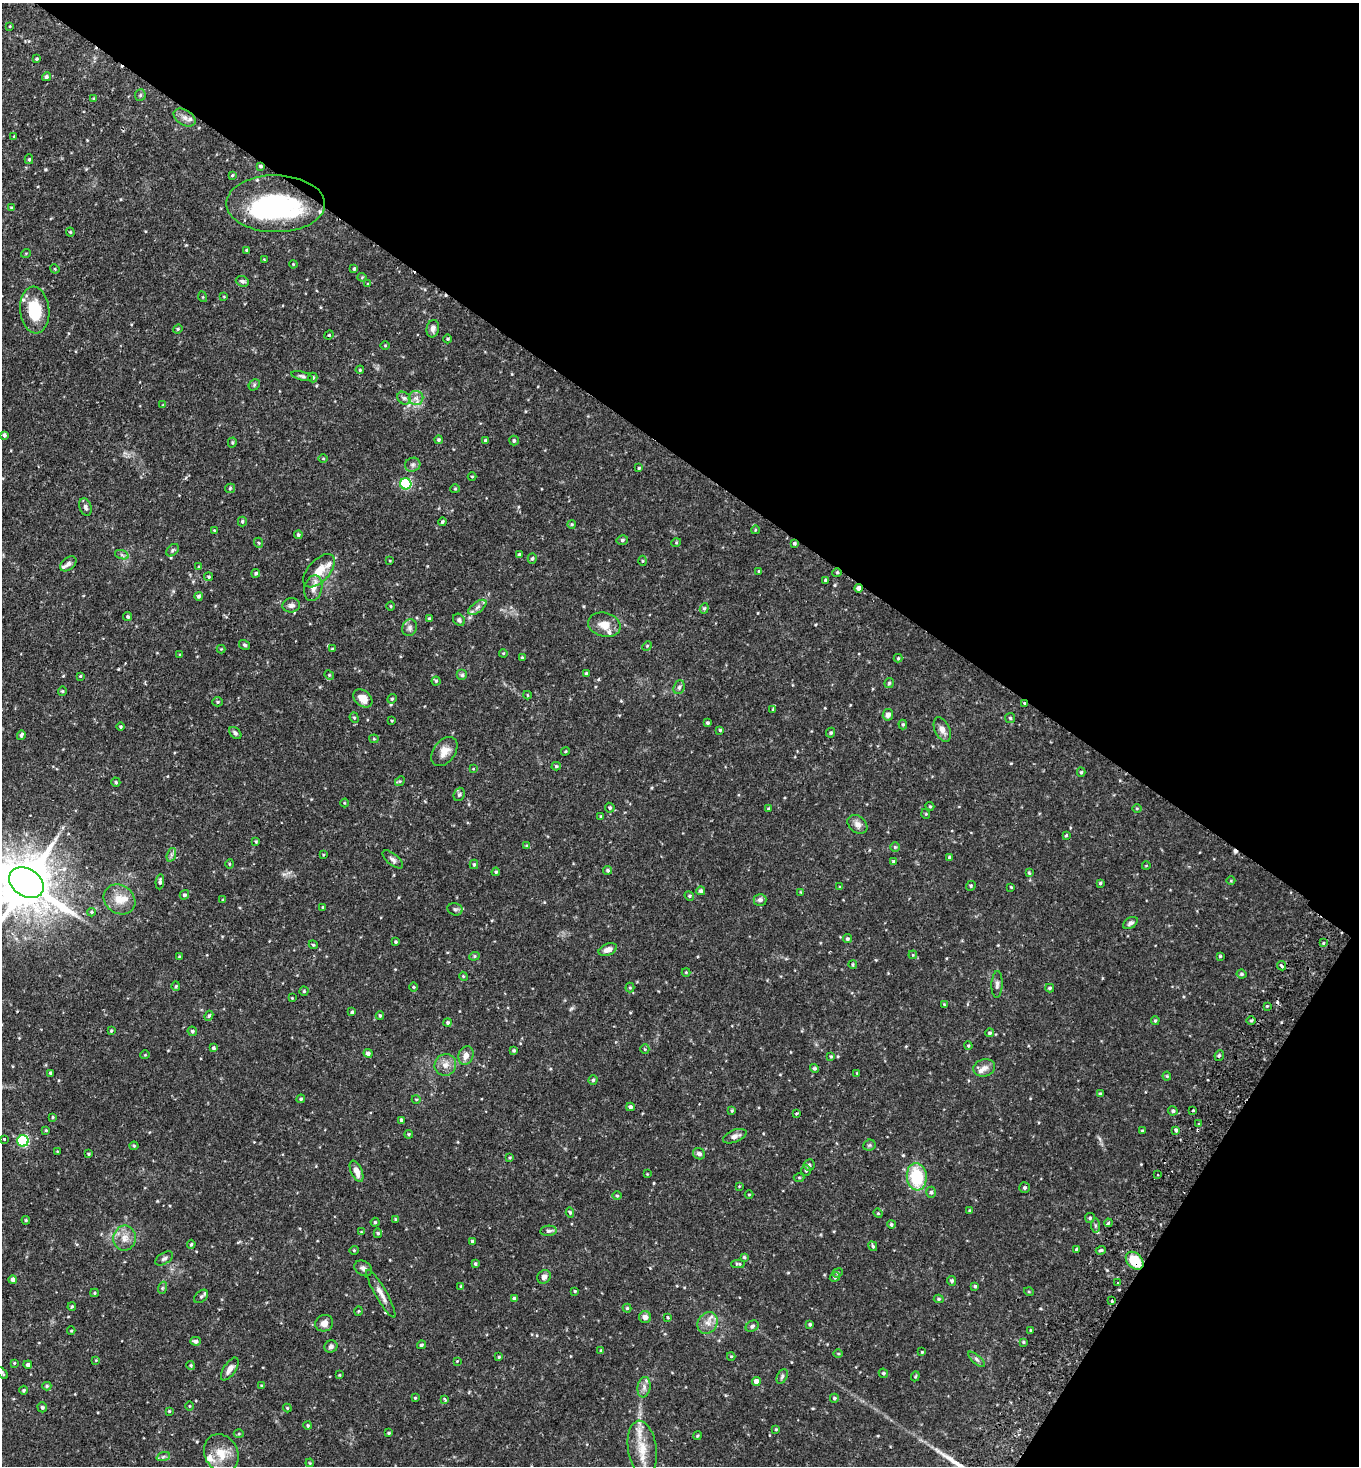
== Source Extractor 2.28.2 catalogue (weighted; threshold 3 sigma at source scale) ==
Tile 8 of 4 x 4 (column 4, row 2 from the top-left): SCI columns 4410-5766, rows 2938-4401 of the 5925 x 5903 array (HDU 1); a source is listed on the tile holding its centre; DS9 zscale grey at full resolution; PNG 1361 x 1468 px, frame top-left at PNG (2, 3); each listed source drawn as its Kron ellipse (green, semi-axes under 4 px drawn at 4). Shown black and unused: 36% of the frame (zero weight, under 2 of 3 exposures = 3% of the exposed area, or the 3 px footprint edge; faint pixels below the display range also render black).
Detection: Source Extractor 2.28.2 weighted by HDU 2 'WHT'; one run over the whole footprint, this tile lists its part. Background 0.0863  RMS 0.0053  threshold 0.0237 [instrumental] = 3 sigma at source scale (4.5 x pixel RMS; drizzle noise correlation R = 1.50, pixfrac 1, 0.05/0.05 arcsec/px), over >= 5 px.
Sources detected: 361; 1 inside a brighter object's white glare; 2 cosmic-ray / hot-pixel residue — neither listed nor drawn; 8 inside a brighter listed object's ellipse — not listed separately; the other 350 listed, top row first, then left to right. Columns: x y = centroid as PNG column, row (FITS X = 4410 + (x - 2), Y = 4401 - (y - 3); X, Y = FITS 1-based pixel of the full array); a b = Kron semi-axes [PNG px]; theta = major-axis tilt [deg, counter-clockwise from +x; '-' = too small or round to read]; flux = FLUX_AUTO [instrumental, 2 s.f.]
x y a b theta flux
10 26 4 2 - 0.37
37 59 4 3 - 0.64
46 77 4 4 - 1
140 95 5 5 - 0.83
94 99 4 4 - 0.53
185 117 12 7 -31 2.9
14 136 3 3 - 0.45
29 159 5 4 - 0.68
261 166 4 3 - 0.72
232 175 3 3 - 0.5
276 204 49 28 -1 76
12 208 4 3 - 0.87
70 232 4 4 - 0.57
247 250 4 3 - 0.9
26 253 5 3 - 0.42
264 259 3 2 - 0.44
293 264 4 3 - 0.43
55 269 5 3 - 0.61
354 269 4 3 - 0.66
362 277 4 4 - 0.57
242 281 6 5 - 1.3
368 284 3 3 - 0.76
224 296 4 3 - 0.44
203 297 5 3 - 0.44
35 310 23 14 -85 17
178 329 5 4 - 0.67
433 329 9 6 78 2.2
329 335 5 4 - 0.62
448 339 4 3 - 0.54
385 346 5 3 - 0.5
360 370 4 3 - 0.55
302 376 11 4 -15 1.1
313 378 5 4 - 0.96
254 385 6 4 49 0.8
404 398 7 6 - 1.4
416 398 7 7 - 2.4
163 405 4 3 - 0.4
4 435 4 4 - 1.1
438 440 4 4 - 0.79
486 441 4 3 - 1
514 441 5 4 - 0.96
232 442 5 4 - 0.71
323 459 4 3 - 0.45
413 465 8 7 - 1.5
639 468 4 4 - 0.58
472 476 4 3 - 0.46
406 484 5 5 - 55
230 488 5 4 - 0.66
455 489 4 4 - 0.54
85 507 9 6 -70 1.6
242 521 5 4 - 0.8
442 522 4 3 - 0.84
572 524 4 3 - 0.61
214 530 4 3 - 0.38
755 530 4 3 - 0.43
298 535 4 4 - 0.95
622 540 6 4 15 1
259 543 5 3 - 0.55
676 543 5 3 - 0.55
794 543 4 4 - 0.86
172 550 7 5 42 0.91
122 555 7 4 -19 1
519 555 4 4 - 1
532 558 5 4 - 0.94
390 561 4 2 - 0.36
642 561 5 3 - 0.54
68 564 9 6 39 1.8
199 567 4 3 - 0.52
319 571 20 10 47 7.9
759 571 3 3 - 0.48
256 573 4 4 - 0.84
837 573 4 4 - 0.64
209 577 4 4 - 0.65
825 580 3 3 - 0.93
313 588 13 9 76 3.8
859 588 4 4 - 2.2
198 596 4 4 - 1.1
291 605 9 7 7 2.1
391 606 4 3 - 0.43
477 607 10 5 36 2
704 608 5 4 - 0.76
128 617 4 4 - 0.79
429 619 4 3 - 0.83
459 620 6 5 - 1.3
604 625 16 12 -15 6
410 628 9 7 67 1.8
245 645 6 4 -31 0.91
647 646 5 4 - 0.55
221 649 4 4 - 0.45
332 649 4 3 - 0.51
503 653 4 3 - 0.44
180 654 3 2 - 0.44
522 658 3 3 - 0.96
898 658 4 4 - 0.55
586 674 4 4 - 0.82
329 675 5 4 - 0.65
462 675 5 5 - 0.93
80 676 4 3 - 0.54
436 681 4 4 - 0.71
889 683 5 5 - 0.74
679 687 7 5 68 1.1
62 691 4 4 - 0.62
527 695 4 3 - 0.4
363 698 11 7 -40 5
392 699 5 4 - 0.7
218 702 5 4 - 0.76
1025 704 4 3 - 2.2
773 709 4 3 - 0.53
888 715 5 5 - 2.2
354 718 5 4 - 0.71
1010 718 5 5 - 0.74
392 721 3 3 - 0.48
707 723 3 3 - 0.79
903 724 5 4 - 0.75
120 727 4 4 - 0.65
720 730 3 3 - 0.53
942 730 13 7 -66 3.4
235 733 7 5 -45 1.2
831 733 5 4 - 0.81
21 735 5 4 - 1.1
374 739 4 4 - 0.54
444 751 16 11 54 5.1
565 751 4 3 - 0.56
556 766 4 4 - 0.71
473 769 4 3 - 0.36
1081 772 4 4 - 0.67
400 781 5 4 - 0.61
116 782 4 4 - 0.75
459 794 7 5 69 0.96
344 803 4 3 - 0.44
930 806 4 4 - 0.57
610 808 5 4 - 0.92
768 808 4 3 - 0.52
1137 809 5 3 - 0.49
926 814 5 3 - 0.47
601 816 4 3 - 0.59
857 824 11 8 -41 2.9
1066 835 3 2 - 0.75
256 842 4 3 - 0.54
527 846 4 4 - 0.94
895 847 5 5 - 0.74
171 855 7 4 72 1.2
323 855 4 2 - 0.42
949 857 4 3 - 0.7
393 859 12 5 -40 1.7
893 861 4 4 - 0.79
229 864 5 3 - 0.51
474 864 5 4 - 0.86
1146 866 4 2 - 0.36
608 870 4 4 - 0.93
496 872 4 4 - 0.83
1029 873 4 3 - 0.63
1231 881 4 3 - 0.43
160 882 7 4 84 1.4
26 883 19 13 -33 3200
1100 883 3 3 - 0.67
971 886 5 4 - 0.7
840 887 4 3 - 0.46
1011 887 3 2 - 0.43
701 891 4 4 - 1.3
801 892 4 3 - 0.41
184 895 5 4 - 0.97
689 896 5 4 - 0.75
120 899 17 14 -36 7.4
223 900 4 4 - 0.58
760 900 6 6 - 1.8
323 907 3 3 - 0.73
455 909 7 6 - 1.2
91 912 4 4 - 0.61
1130 923 8 5 32 1.4
847 939 4 4 - 0.82
396 942 3 3 - 0.61
1323 943 4 2 - 0.45
313 945 4 4 - 0.56
608 950 9 5 20 2.8
913 955 4 3 - 0.44
474 956 5 4 - 0.77
1220 956 3 3 - 0.51
179 957 3 3 - 0.55
853 965 4 3 - 0.63
1281 966 5 3 - 1.1
686 972 4 4 - 0.49
1241 974 5 4 - 0.88
463 976 4 3 - 0.51
997 984 13 5 87 1.7
176 986 4 4 - 0.66
413 987 5 3 - 0.47
630 988 5 4 - 0.61
1050 988 4 3 - 0.84
304 991 4 4 - 0.65
292 998 2 2 - 0.36
944 1005 4 3 - 0.54
1267 1006 3 3 - 0.45
352 1012 4 3 - 0.79
209 1016 5 4 - 0.78
380 1016 4 3 - 0.67
1155 1020 4 3 - 0.7
1251 1021 5 3 - 0.68
448 1023 4 4 - 0.81
111 1031 4 3 - 0.55
192 1031 5 4 - 0.97
990 1033 4 4 - 0.85
968 1046 4 3 - 0.57
213 1048 4 3 - 0.86
645 1049 5 4 - 0.59
514 1051 3 3 - 0.71
368 1053 4 4 - 1.6
145 1055 5 3 - 0.42
466 1055 9 7 70 3.5
1219 1055 5 4 - 0.94
831 1056 4 4 - 0.57
445 1065 11 10 - 4.1
814 1068 5 4 - 0.98
984 1068 11 8 14 3.2
51 1073 4 3 - 1.1
857 1073 3 3 - 0.43
1167 1076 4 4 - 0.58
593 1080 4 4 - 0.77
1100 1094 4 3 - 0.97
301 1099 4 4 - 0.87
416 1099 4 3 - 0.47
630 1107 4 4 - 1.2
732 1110 4 3 - 0.54
1193 1110 4 2 - 0.45
1173 1111 5 4 - 1
796 1113 4 3 - 0.49
53 1117 3 3 - 0.5
402 1120 4 3 - 1.3
1199 1124 4 4 - 0.52
46 1130 4 4 - 0.56
1176 1130 4 4 - 1.1
1142 1131 4 3 - 0.55
409 1134 4 3 - 0.64
735 1136 12 6 21 2.4
4 1139 3 3 - 0.73
23 1141 5 5 - 53
869 1145 6 5 - 0.88
134 1146 4 4 - 0.59
57 1151 4 2 - 0.34
88 1154 4 3 - 0.62
699 1154 6 5 - 1.7
509 1158 4 3 - 0.54
809 1165 5 5 - 1.2
806 1170 5 4 - 0.8
356 1171 11 5 -67 4.2
647 1174 3 3 - 0.35
1158 1174 2 2 - 0.63
917 1177 14 10 -84 25
799 1178 5 3 - 0.54
739 1186 4 3 - 0.41
1025 1188 5 5 - 1
931 1192 5 5 - 0.98
749 1195 4 3 - 0.45
617 1196 5 3 - 0.59
970 1211 4 4 - 0.69
570 1213 5 4 - 0.87
878 1213 4 4 - 0.56
1090 1218 5 5 - 0.85
26 1220 4 4 - 0.68
396 1220 3 3 - 0.76
375 1222 4 4 - 0.68
1108 1223 4 3 - 1.1
891 1224 4 4 - 0.87
1095 1225 7 4 -84 0.93
548 1231 8 5 6 1.2
361 1232 3 3 - 0.39
378 1233 5 4 - 0.77
125 1238 12 11 - 5
472 1241 3 3 - 0.75
191 1244 4 4 - 0.64
873 1246 5 3 - 0.87
1077 1249 4 4 - 0.97
354 1250 4 4 - 0.54
1101 1250 5 3 - 0.69
744 1257 4 4 - 0.7
164 1259 10 5 32 1.5
1135 1261 10 7 -46 15
475 1264 4 4 - 0.86
738 1264 6 3 -1 0.8
363 1268 9 7 -34 1.7
838 1273 5 4 - 0.76
544 1277 7 6 - 2.3
835 1277 5 4 - 0.92
13 1280 4 4 - 1.9
952 1281 5 4 - 1
1117 1282 3 3 - 0.79
461 1286 4 4 - 0.58
975 1286 4 4 - 0.79
162 1288 6 4 72 0.71
575 1291 3 3 - 0.48
1029 1292 5 3 - 0.46
95 1293 4 4 - 0.67
381 1294 27 6 -60 4
201 1296 8 5 43 1.2
514 1298 4 4 - 1.3
939 1299 5 4 - 0.79
1111 1300 3 3 - 1.2
72 1307 4 3 - 0.7
627 1308 4 4 - 0.7
358 1311 5 3 - 0.46
645 1317 6 6 - 2.5
668 1317 3 3 - 0.51
324 1323 9 8 - 3.2
708 1323 11 9 59 4.1
810 1324 3 3 - 0.81
752 1326 7 5 32 1.1
1031 1330 4 3 - 0.52
71 1331 4 3 - 0.5
196 1341 5 4 - 1.5
1023 1342 4 3 - 0.65
421 1345 4 4 - 0.87
331 1346 6 6 - 1.4
601 1351 4 3 - 0.88
922 1352 4 3 - 0.47
838 1354 5 3 - 0.47
731 1356 4 4 - 0.48
499 1357 4 3 - 0.63
976 1359 10 4 -41 1.3
96 1360 4 4 - 0.41
457 1361 3 3 - 0.36
14 1363 3 3 - 0.43
28 1365 4 4 - 1.4
191 1365 4 4 - 0.68
230 1369 13 6 57 3.5
2 1373 7 4 -44 0.93
883 1373 5 4 - 0.83
339 1375 3 3 - 0.4
782 1376 8 5 64 1.2
915 1376 5 4 - 0.58
756 1381 4 4 - 3.9
47 1386 4 4 - 0.75
262 1386 4 3 - 0.73
644 1387 10 6 80 2.3
24 1390 4 4 - 0.78
415 1398 3 3 - 0.48
834 1398 4 4 - 0.82
445 1399 4 3 - 0.65
189 1406 4 3 - 0.41
42 1407 5 4 - 0.83
287 1408 4 3 - 0.59
169 1411 3 3 - 0.48
308 1425 4 4 - 0.63
776 1429 4 3 - 0.52
389 1433 4 3 - 0.61
239 1434 5 3 - 0.54
697 1436 4 3 - 0.51
642 1449 28 14 -81 13
221 1453 20 16 -62 10
163 1457 7 4 19 1
310 1463 4 3 - 0.46
Overlapping masked pixels (flux is a lower limit): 6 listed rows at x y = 261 166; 276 204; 837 573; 859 588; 1025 704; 1135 1261
Isophote crosses this tile's border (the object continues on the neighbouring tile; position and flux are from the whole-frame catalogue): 2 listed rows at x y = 26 883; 2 1373